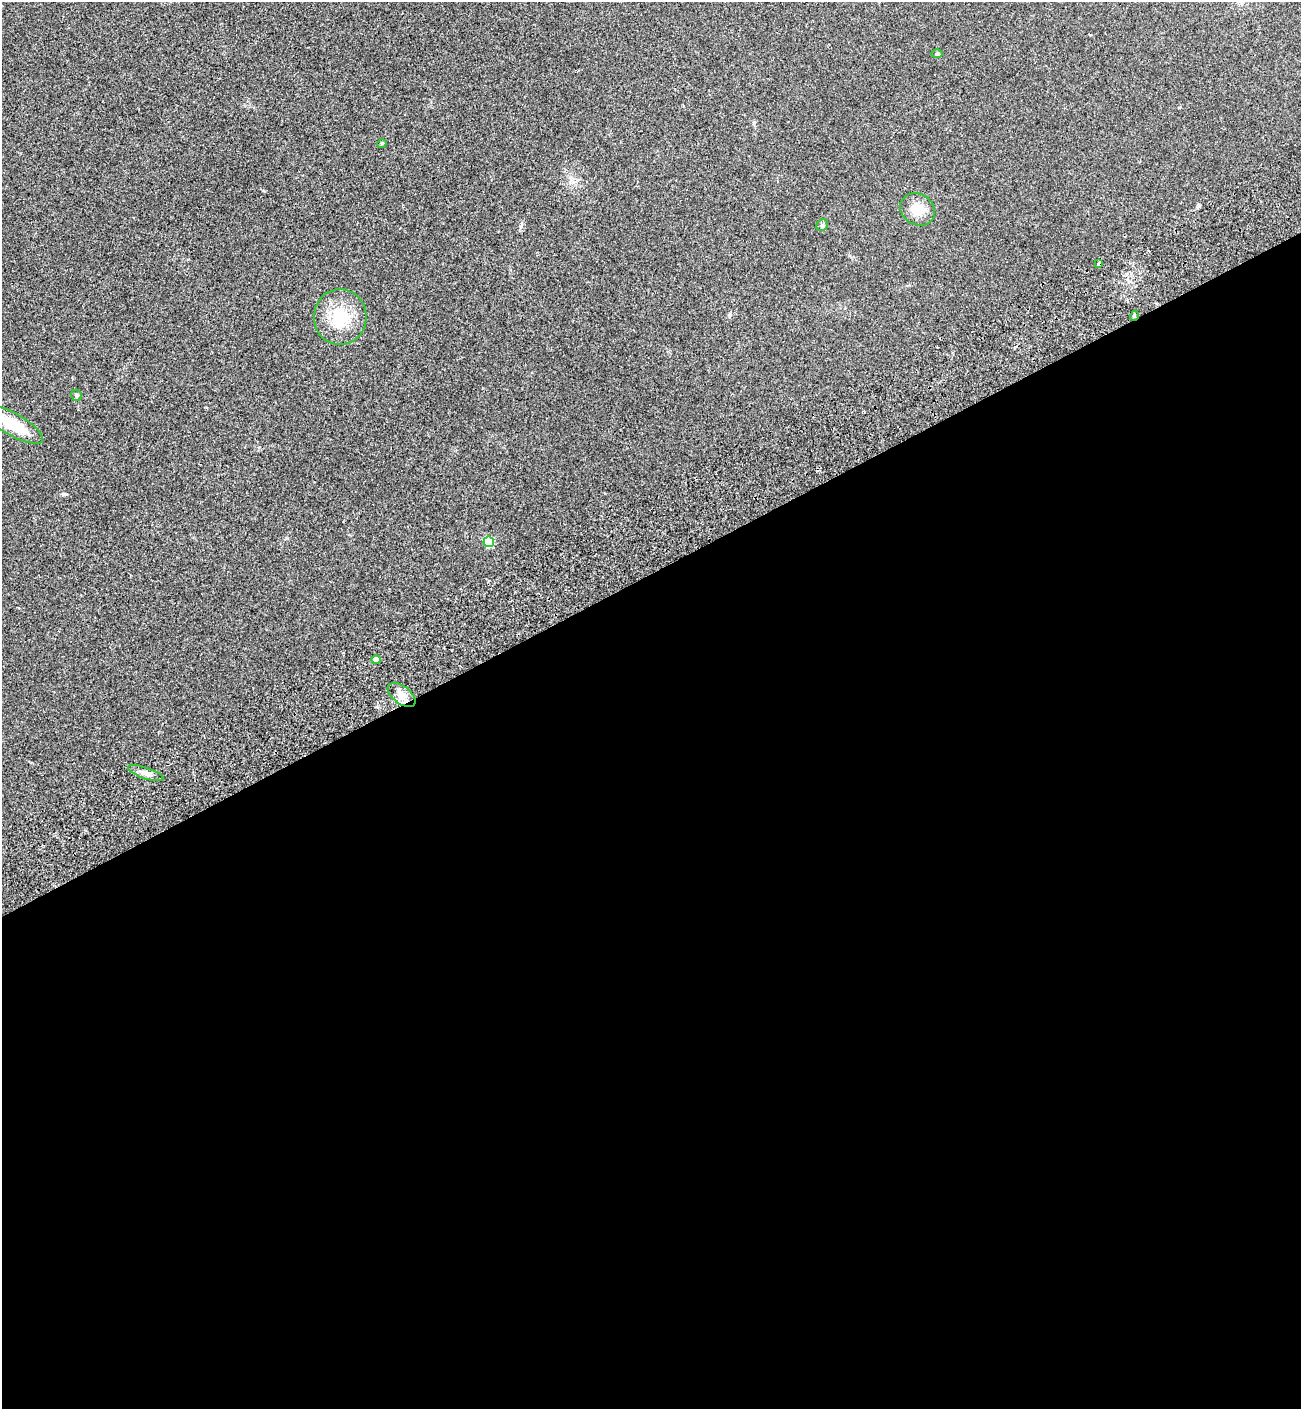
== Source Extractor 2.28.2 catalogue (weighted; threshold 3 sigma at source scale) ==
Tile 15 of 4 x 4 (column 3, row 4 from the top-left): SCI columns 2990-4288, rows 81-1487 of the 5853 x 5823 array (HDU 1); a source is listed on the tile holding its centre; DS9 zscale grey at full resolution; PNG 1303 x 1411 px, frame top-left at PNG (2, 2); each listed source drawn as its Kron ellipse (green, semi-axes under 4 px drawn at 4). Shown black and unused: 59% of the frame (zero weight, under 2 of 3 exposures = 7% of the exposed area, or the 3 px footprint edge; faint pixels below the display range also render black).
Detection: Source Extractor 2.28.2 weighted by HDU 2 'WHT'; one run over the whole footprint, this tile lists its part. Background 0.05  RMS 0.0075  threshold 0.0338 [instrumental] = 3 sigma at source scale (4.5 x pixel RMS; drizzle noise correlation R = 1.50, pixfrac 1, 0.05/0.05 arcsec/px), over >= 5 px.
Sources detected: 13; all 13 listed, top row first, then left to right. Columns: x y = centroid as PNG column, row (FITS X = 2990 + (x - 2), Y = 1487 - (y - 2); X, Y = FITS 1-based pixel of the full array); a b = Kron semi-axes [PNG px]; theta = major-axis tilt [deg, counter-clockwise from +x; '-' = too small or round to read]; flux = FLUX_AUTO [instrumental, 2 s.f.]
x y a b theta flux
937 54 6 4 1 0.86
382 143 5 3 - 0.73
918 209 18 15 -32 11
822 225 6 5 - 1.2
1099 264 4 3 - 3.6
1134 316 5 3 - 0.74
340 317 28 26 87 26
76 395 6 5 - 1.2
12 424 35 11 -30 24
489 542 5 5 - 31
376 660 4 4 - 2.3
401 695 16 9 -37 6.5
146 773 19 5 -19 4.1
Overlapping masked pixels (flux is a lower limit): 2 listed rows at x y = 1099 264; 1134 316
Isophote crosses this tile's border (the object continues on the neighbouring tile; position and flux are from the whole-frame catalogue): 1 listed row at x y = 12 424
Unlisted compact peaks at least as high as the median listed source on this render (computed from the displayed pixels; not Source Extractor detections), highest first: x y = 64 494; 521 226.